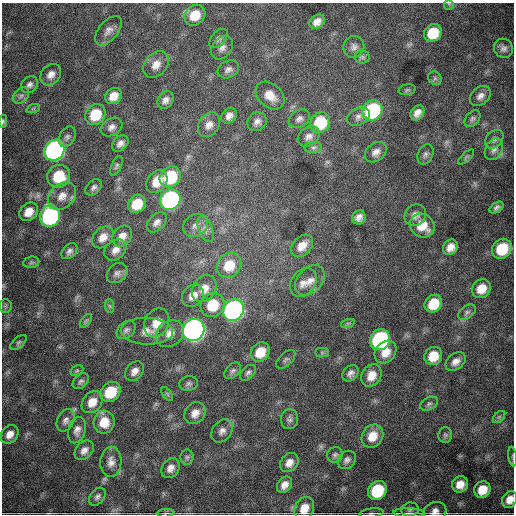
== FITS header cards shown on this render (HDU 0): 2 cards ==
NAXIS1  =                  512
NAXIS2  =                  512

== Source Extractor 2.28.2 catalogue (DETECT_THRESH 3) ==
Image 512 x 512 px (HDU 0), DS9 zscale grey, 1 PNG px = 1 image px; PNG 516 x 516 px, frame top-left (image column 1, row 512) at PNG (2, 3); each listed source drawn as its Kron ellipse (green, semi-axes under 4 px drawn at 4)
Background 4230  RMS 68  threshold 203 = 3 sigma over >= 5 px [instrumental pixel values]
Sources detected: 139; all 139 listed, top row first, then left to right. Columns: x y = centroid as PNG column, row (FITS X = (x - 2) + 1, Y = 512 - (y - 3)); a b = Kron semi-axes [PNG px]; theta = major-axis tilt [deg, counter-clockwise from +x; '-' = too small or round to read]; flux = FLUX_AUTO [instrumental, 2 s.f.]
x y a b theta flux
449 4 5 5 - 7.1e+03
195 15 11 9 44 1.0e+05
317 22 8 6 38 3.1e+04
108 31 17 9 50 3.3e+04
433 33 9 8 - 1.5e+05
219 38 11 7 49 1.6e+04
354 47 11 10 - 2.4e+04
222 48 13 9 53 2.7e+04
503 48 10 9 - 2.2e+04
362 57 8 6 0 1.1e+04
156 65 14 11 49 4.6e+04
228 69 11 8 25 2.1e+04
51 75 12 9 50 3.3e+04
435 78 7 6 - 1.1e+04
30 85 9 7 43 1.7e+04
407 90 8 5 9 9.1e+03
21 95 9 6 48 1.5e+04
114 96 9 7 40 5.2e+04
270 96 16 11 -42 6.0e+04
480 96 12 8 41 2.6e+04
165 100 9 7 57 2.2e+04
33 109 7 4 19 7.3e+03
372 110 10 9 - 5.7e+05
417 113 8 6 54 3.0e+04
95 114 11 9 50 1.5e+05
229 116 8 7 - 2.6e+04
358 117 12 8 26 2.2e+04
299 119 11 8 31 2.0e+04
473 119 10 6 49 1.3e+04
3 121 6 4 81 7.6e+03
257 121 10 9 - 2.5e+04
320 123 11 9 51 2.0e+05
209 125 13 10 58 3.4e+04
111 127 11 8 30 2.4e+04
309 136 12 9 37 2.5e+04
67 137 11 7 61 1.6e+04
494 139 10 7 46 1.6e+04
120 143 9 7 46 2.3e+04
313 148 9 5 6 1.3e+04
494 149 11 8 60 2.6e+04
54 150 11 9 50 1.5e+06
376 152 12 9 40 2.8e+04
425 154 11 7 65 1.7e+04
466 157 10 4 43 9.1e+03
117 166 10 5 66 9.3e+03
59 176 12 11 - 1.5e+05
170 177 11 9 45 2.6e+05
157 181 12 9 54 6.8e+04
94 187 9 6 45 1.5e+04
62 196 16 12 44 5.1e+04
170 200 11 9 49 1.2e+06
137 204 9 8 - 1.1e+05
497 208 8 5 34 1.4e+04
29 212 10 8 45 5.1e+04
415 215 11 10 - 2.9e+04
50 216 11 9 64 8.7e+05
359 217 7 6 - 2.4e+04
157 222 12 7 45 2.3e+04
195 225 13 10 33 3.6e+04
422 225 13 11 -38 9.4e+04
206 229 13 7 -69 2.7e+04
122 236 11 9 52 3.8e+04
103 237 12 9 47 4.0e+04
302 246 13 9 46 5.1e+04
450 247 8 7 - 3.6e+04
502 249 10 9 - 1.7e+05
115 250 12 9 41 3.4e+04
69 251 9 6 45 1.6e+04
31 262 8 5 8 1.0e+04
229 265 13 11 51 1.2e+05
117 273 11 9 40 2.1e+04
310 280 17 12 46 4.9e+04
303 283 16 12 51 4.2e+04
204 289 14 11 55 5.3e+04
481 289 10 8 49 7.3e+04
193 296 12 10 47 4.6e+04
433 304 9 8 - 1.2e+05
213 305 13 11 53 1.3e+05
5 306 7 6 - 9.0e+03
110 306 7 4 -88 9.2e+03
233 310 11 10 - 1.8e+06
467 312 10 6 37 1.5e+04
86 321 8 4 53 9.1e+03
157 323 15 12 60 7.5e+04
348 323 7 4 18 8.7e+03
126 330 11 7 43 1.8e+04
194 330 11 10 - 3.2e+06
147 331 26 13 -2 7.7e+04
170 334 15 12 44 5.2e+04
380 340 11 9 55 8.7e+05
18 342 10 5 41 1.0e+04
260 352 10 8 48 8.8e+04
385 352 12 10 50 5.8e+04
322 353 7 4 0 8.3e+03
433 356 9 8 - 8.6e+04
286 359 12 6 43 1.3e+04
456 361 11 8 38 3.1e+04
77 371 7 5 30 7.7e+03
134 371 11 8 48 2.9e+04
233 371 10 6 47 1.4e+04
248 373 9 6 43 1.3e+04
351 373 9 7 48 1.9e+04
371 376 12 9 59 5.8e+04
81 381 9 6 38 1.3e+04
189 384 9 7 14 1.5e+04
110 392 11 9 42 1.4e+05
167 394 8 4 -53 8.2e+03
92 402 12 9 52 5.7e+04
429 404 9 6 29 1.2e+04
195 413 12 9 50 3.9e+04
499 417 7 4 44 8.5e+03
290 419 10 8 84 1.7e+04
66 420 12 8 65 2.1e+04
104 422 11 10 - 7.8e+04
77 430 13 8 74 2.7e+04
222 431 13 9 51 2.8e+04
10 434 10 8 51 3.6e+04
445 435 8 6 89 1.1e+04
372 436 12 10 56 6.8e+04
84 450 11 8 46 2.7e+04
335 455 8 7 - 1.3e+04
187 457 8 6 89 1.1e+04
513 457 10 3 -81 7.2e+03
347 460 10 8 46 1.9e+04
111 462 15 10 87 3.6e+04
289 463 10 8 51 3.5e+04
170 468 11 8 57 3.1e+04
460 484 8 8 - 5.0e+04
284 485 9 6 54 3.1e+04
482 490 9 8 - 7.7e+04
377 491 10 9 - 2.6e+05
97 497 10 7 50 1.6e+04
510 499 9 7 63 4.0e+04
304 508 12 9 66 6.2e+04
410 510 9 7 9 1.3e+04
435 511 11 9 16 3.2e+04
166 513 8 2 5 5.7e+03
371 513 12 4 6 1.2e+04
409 513 15 4 -2 1.7e+04
At the frame edge (FLAGS 8, measured only in part): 8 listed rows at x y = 449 4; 3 121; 513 457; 510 499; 304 508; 435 511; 166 513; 371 513